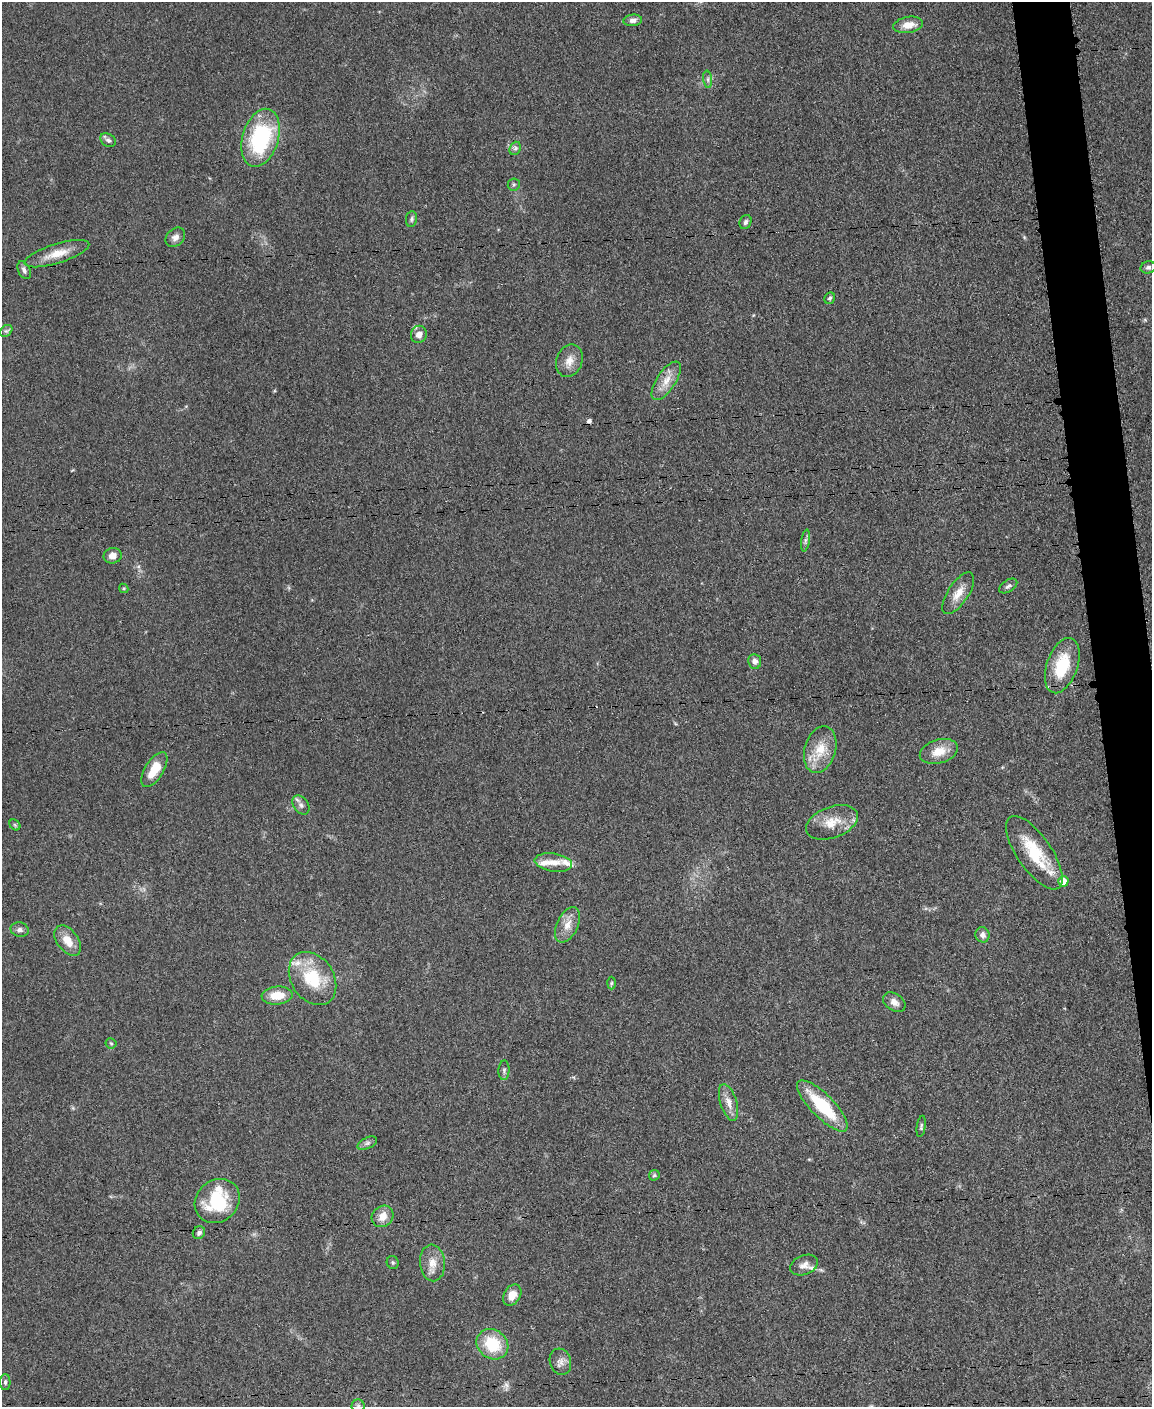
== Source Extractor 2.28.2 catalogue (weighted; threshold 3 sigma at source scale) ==
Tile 6 of 4 x 3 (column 2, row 2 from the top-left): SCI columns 1155-2304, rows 1650-3054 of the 4612 x 4594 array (HDU 1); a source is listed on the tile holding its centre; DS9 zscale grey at full resolution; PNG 1154 x 1409 px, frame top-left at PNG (2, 2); each listed source drawn as its Kron ellipse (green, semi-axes under 4 px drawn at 4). Shown black and unused: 3% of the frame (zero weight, under 3 of 5 exposures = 1% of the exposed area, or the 3 px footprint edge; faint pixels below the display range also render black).
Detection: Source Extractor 2.28.2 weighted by HDU 2 'WHT'; one run over the whole footprint, this tile lists its part. Background 0.0654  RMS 0.0062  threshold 0.0279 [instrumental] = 3 sigma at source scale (4.5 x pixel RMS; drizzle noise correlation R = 1.50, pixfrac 1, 0.05/0.05 arcsec/px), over >= 5 px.
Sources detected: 69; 3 cosmic-ray / hot-pixel residue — neither listed nor drawn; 6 inside a brighter listed object's ellipse — not listed separately; the other 60 listed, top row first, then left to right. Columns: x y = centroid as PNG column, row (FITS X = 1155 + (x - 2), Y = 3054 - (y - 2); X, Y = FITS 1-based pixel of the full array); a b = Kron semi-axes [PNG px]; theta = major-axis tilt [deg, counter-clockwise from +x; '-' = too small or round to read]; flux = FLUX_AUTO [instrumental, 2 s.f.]
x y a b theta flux
633 20 9 5 5 2.6
908 25 15 8 9 7.1
708 79 9 4 -82 1.4
261 138 30 18 73 64
108 140 8 6 -33 1.6
515 148 7 5 69 1.5
514 185 6 6 - 1.1
411 219 8 5 83 1.3
745 222 7 5 64 1.7
175 237 11 8 43 3.3
57 254 33 9 17 11
1148 267 8 6 15 1.6
24 270 9 6 -62 2
830 298 6 5 - 1.3
6 331 7 5 41 1.4
419 334 9 8 - 4.7
569 361 17 13 69 6.7
666 381 22 9 57 8.3
805 541 11 4 81 1.7
113 556 9 7 13 3.9
1008 586 10 6 33 1.8
124 588 5 4 - 0.8
958 593 24 10 56 8.1
755 661 7 6 - 2.8
1062 666 29 15 71 27
820 750 24 15 73 15
939 751 19 11 17 11
154 769 20 9 58 13
301 805 10 7 -53 2.8
832 822 27 15 20 13
15 825 6 4 -46 0.99
1034 853 43 17 -55 30
553 862 19 9 -9 6.2
1063 881 5 5 - 7.9
567 925 19 10 64 7.4
20 930 9 7 -12 2.3
983 935 7 7 - 3.2
68 941 17 10 -53 8.8
313 978 29 21 -56 29
611 983 6 4 88 0.95
277 995 15 9 5 11
894 1002 12 8 -34 3.8
111 1043 5 5 - 0.97
504 1070 10 5 87 1.5
728 1102 19 8 -73 5.8
822 1106 34 11 -45 36
921 1126 11 4 81 1.4
367 1143 10 5 24 1.7
654 1175 6 5 - 1
217 1201 24 20 42 35
382 1216 11 10 - 6.7
199 1233 7 6 - 1.6
393 1262 6 6 - 1.1
432 1263 18 12 -85 8
804 1265 14 9 22 4.1
512 1295 11 8 59 7.2
492 1344 17 14 -37 24
560 1362 13 10 -73 4.1
5 1382 8 5 -90 1.4
358 1406 6 6 - 1.4
Isophote crosses this tile's border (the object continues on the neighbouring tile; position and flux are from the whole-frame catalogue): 1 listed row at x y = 358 1406